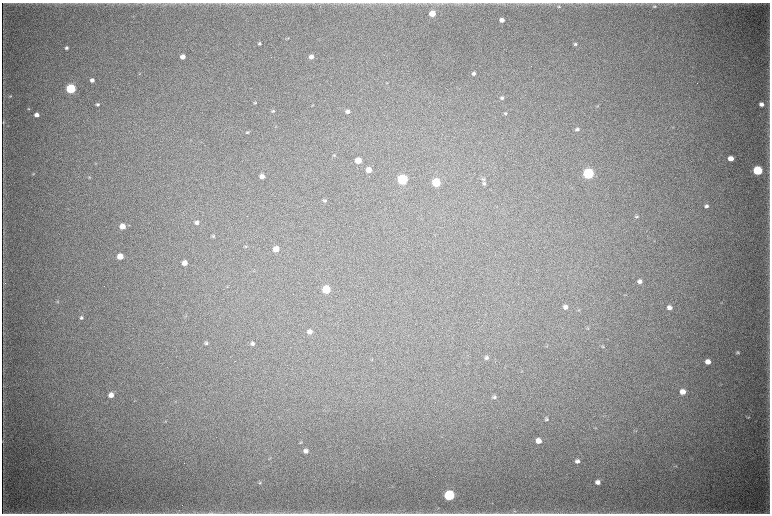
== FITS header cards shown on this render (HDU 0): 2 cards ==
NAXIS1  =                 1536 / length of data axis 1
NAXIS2  =                 1023 / length of data axis 2

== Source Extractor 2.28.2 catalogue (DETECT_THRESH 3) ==
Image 1536 x 1023 px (HDU 0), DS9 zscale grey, zoomed out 1/2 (1 PNG px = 2 x 2 image px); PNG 772 x 516 px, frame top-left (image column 1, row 1022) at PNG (2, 3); no overlay
Background 5580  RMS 43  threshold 129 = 3 sigma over >= 5 px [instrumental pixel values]
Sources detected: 105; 5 cannot appear on this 1/2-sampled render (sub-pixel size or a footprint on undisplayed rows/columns) and are not listed; the other 100 listed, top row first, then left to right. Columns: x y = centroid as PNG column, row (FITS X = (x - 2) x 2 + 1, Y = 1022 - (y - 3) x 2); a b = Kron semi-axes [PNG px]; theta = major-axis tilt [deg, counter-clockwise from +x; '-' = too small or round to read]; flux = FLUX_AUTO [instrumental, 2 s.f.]
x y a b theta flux
655 6 6 5 - 1.8e+04
559 7 5 4 - 1.5e+04
432 13 4 4 - 1.5e+05
502 20 4 4 - 5.6e+04
288 38 4 3 - 8.3e+03
259 43 4 3 - 1.6e+04
575 44 4 4 - 1.6e+04
66 48 3 3 - 1.9e+04
182 57 4 4 - 6.9e+04
311 57 4 4 - 5.1e+04
746 57 3 2 - 3.5e+03
139 73 3 3 - 5.3e+03
473 73 4 3 - 2.3e+04
92 80 4 3 - 3.7e+04
71 89 5 4 - 1.0e+06
10 96 5 3 - 8.9e+03
502 98 5 4 - 1.8e+04
255 102 4 4 - 1.1e+04
98 104 4 3 - 1.4e+04
761 104 5 4 - 4.4e+04
312 105 4 3 - 6.5e+03
597 106 4 3 - 7.9e+03
28 109 4 3 - 6.5e+03
273 111 4 3 - 1.1e+04
347 111 4 4 - 3.2e+04
505 113 4 4 - 1.1e+04
36 115 4 3 - 4.7e+04
3 122 5 3 - 9.6e+03
276 127 3 2 - 3.5e+03
673 127 3 3 - 6.4e+03
577 129 5 4 - 2.3e+04
247 132 4 3 - 1.1e+04
334 155 4 3 - 7.1e+03
731 158 5 4 - 8.9e+04
358 160 5 4 - 1.5e+05
96 163 3 2 - 5.0e+03
369 170 5 4 - 9.4e+04
758 170 5 5 - 8.9e+05
588 173 5 5 - 1.7e+06
33 174 4 3 - 6.5e+03
262 176 4 4 - 5.3e+04
89 177 4 3 - 7.7e+03
402 179 5 5 - 1.4e+06
483 179 6 4 -13 1.6e+04
436 182 5 4 - 6.0e+05
484 183 6 5 - 1.5e+04
325 200 5 4 - 1.4e+04
706 206 6 5 - 2.7e+04
637 216 5 4 - 1.3e+04
197 223 4 4 - 3.2e+04
122 226 4 4 - 1.2e+05
213 236 4 4 - 1.1e+04
246 247 4 3 - 7.9e+03
276 249 5 4 - 1.1e+05
120 256 4 4 - 1.5e+05
185 263 5 4 - 7.3e+04
640 281 5 4 - 3.5e+04
326 289 5 5 - 4.3e+05
625 295 4 2 - 5.1e+03
58 302 4 3 - 8.2e+03
722 303 3 2 - 4.1e+03
565 307 5 4 - 3.4e+04
670 307 5 4 - 4.5e+04
578 310 4 2 - 6.6e+03
81 318 5 4 - 2.0e+04
588 328 3 3 - 5.9e+03
310 332 5 5 - 5.1e+04
206 343 5 4 - 1.8e+04
252 344 5 4 - 2.5e+04
547 346 3 2 - 4.1e+03
603 347 5 3 - 7.8e+03
738 352 5 3 - 1.4e+04
486 358 5 5 - 2.2e+04
372 360 3 2 - 4.5e+03
708 362 5 4 - 7.0e+04
467 363 3 2 - 3.8e+03
522 371 3 2 - 4.3e+03
683 392 5 5 - 8.6e+04
111 395 5 4 - 6.1e+04
494 397 5 4 - 1.8e+04
134 401 3 2 - 4.5e+03
175 401 3 2 - 5.3e+03
748 417 5 3 - 8.2e+03
546 419 6 4 2 1.6e+04
165 421 5 3 - 9.1e+03
636 431 5 3 - 7.9e+03
3 441 7 2 88 8.3e+03
538 441 5 4 - 8.6e+04
300 443 5 3 - 8.6e+03
306 451 5 4 - 4.0e+04
270 458 4 3 - 6.0e+03
577 461 5 4 - 3.3e+04
675 466 6 2 11 8.0e+03
598 482 5 4 - 4.6e+04
260 483 5 4 - 1.1e+04
449 495 5 5 - 1.3e+06
514 511 4 2 - 8.3e+03
210 513 12 3 -2 2.8e+04
322 513 5 1 - 5.5e+03
390 513 6 1 0 8.9e+03
At the frame edge (FLAGS 8, measured only in part): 2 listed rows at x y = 210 513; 322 513
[5 sub-pixel or undisplayed-footprint detections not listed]